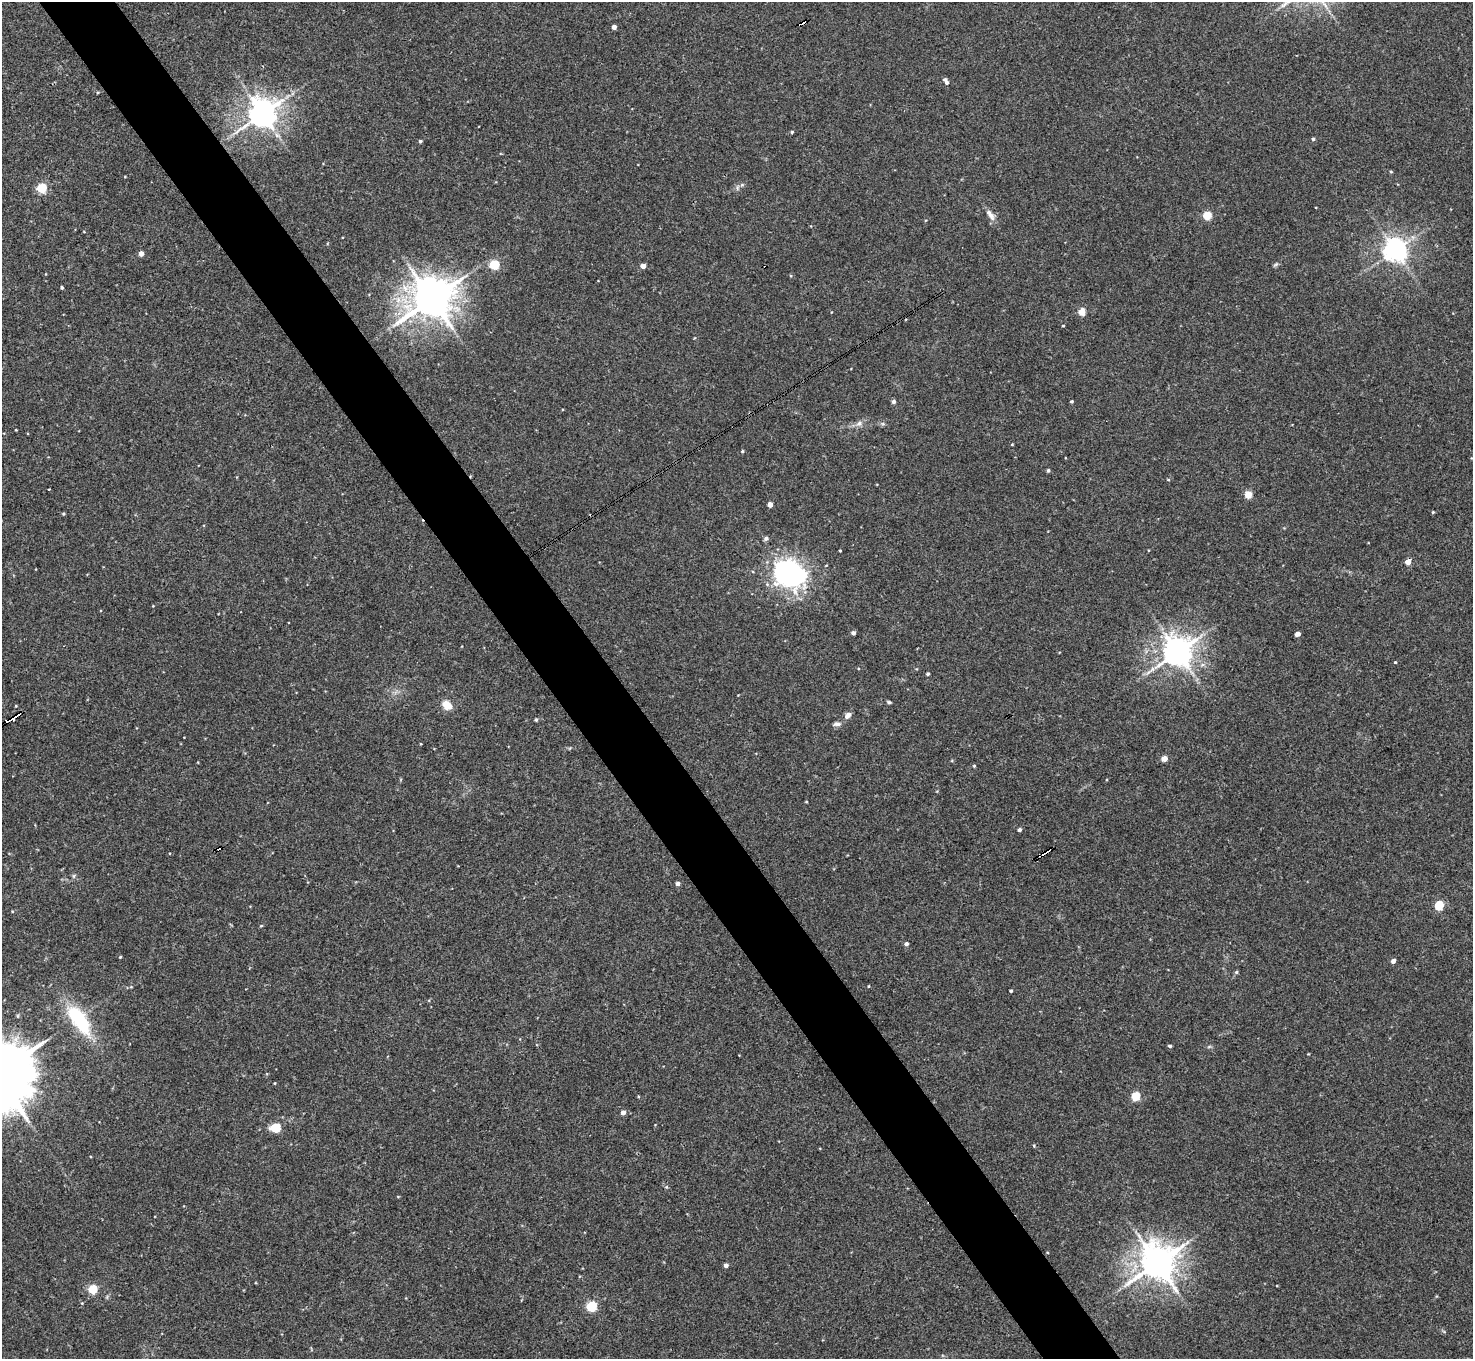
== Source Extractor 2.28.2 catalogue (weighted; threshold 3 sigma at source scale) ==
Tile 11 of 4 x 4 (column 3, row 3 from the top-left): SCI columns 2943-4413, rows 1513-2869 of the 5886 x 5878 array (HDU 1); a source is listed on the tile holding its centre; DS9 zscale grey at full resolution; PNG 1475 x 1361 px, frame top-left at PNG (2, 2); no overlay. Shown black and unused: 5% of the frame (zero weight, under 3 of 4 exposures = <1% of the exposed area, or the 3 px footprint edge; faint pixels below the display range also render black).
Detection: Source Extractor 2.28.2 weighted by HDU 2 'WHT'; one run over the whole footprint, this tile lists its part. Background 0.041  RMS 0.0043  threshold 0.0194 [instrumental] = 3 sigma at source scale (4.5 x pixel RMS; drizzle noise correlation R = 1.50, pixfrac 1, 0.05/0.05 arcsec/px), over >= 5 px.
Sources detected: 73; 3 cosmic-ray / hot-pixel residue — not listed; the other 70 listed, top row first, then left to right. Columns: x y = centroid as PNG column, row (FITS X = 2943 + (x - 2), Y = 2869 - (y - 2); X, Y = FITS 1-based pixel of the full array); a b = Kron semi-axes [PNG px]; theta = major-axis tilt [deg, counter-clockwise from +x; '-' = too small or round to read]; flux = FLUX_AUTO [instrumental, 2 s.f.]
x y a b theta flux
802 23 8 3 31 9.2
614 27 4 4 - 2.3
946 81 8 4 -55 1.6
263 114 9 9 - 500
792 132 4 4 - 0.5
1313 139 4 4 - 0.74
420 141 4 4 - 0.65
42 188 5 5 - 24
990 215 16 7 -56 2.6
1207 215 5 4 - 18
1395 250 7 7 - 350
141 253 4 4 - 2.8
1276 264 6 5 - 0.72
494 265 5 5 - 26
643 266 4 4 - 3.5
62 288 3 3 - 0.59
431 299 15 12 29 900
1082 312 10 9 - 2.7
1063 326 4 2 - 0.35
893 401 4 4 - 1.1
1071 401 4 3 - 0.55
859 423 9 6 22 1.6
1012 444 4 3 - 0.31
742 451 4 3 - 0.5
1048 470 4 3 - 0.79
1168 480 5 3 - 0.39
1248 495 5 4 - 10
770 504 4 4 - 3.7
1433 512 4 4 - 0.42
63 514 4 4 - 0.43
766 538 5 5 - 1.2
840 551 3 2 - 0.39
1408 562 4 4 - 3.8
789 574 17 14 -25 130
853 633 4 4 - 1.4
1297 634 4 4 - 3.4
1177 652 9 8 - 620
1395 662 4 3 - 0.37
927 674 4 4 - 0.67
889 702 5 4 - 0.56
447 705 11 8 -43 5.3
848 715 9 6 51 1.9
14 718 10 4 49 9.8
536 720 4 4 - 0.52
837 724 11 5 7 1.5
1164 759 4 4 - 4.5
974 766 4 4 - 0.42
1019 830 4 4 - 0.85
219 848 4 3 - 3.9
1045 852 11 3 33 3.1
74 876 6 4 90 0.69
677 883 4 4 - 1.4
1439 905 5 5 - 22
261 926 5 3 - 0.39
906 944 4 4 - 1.1
120 957 4 3 - 0.37
1393 961 4 4 - 1.9
1236 972 5 5 - 0.64
869 986 4 2 - 0.28
1011 991 3 3 - 0.51
79 1019 37 15 -54 29
1170 1046 4 3 - 0.71
275 1083 4 3 - 0.3
1135 1096 5 5 - 17
623 1112 4 4 - 2.6
276 1128 5 5 - 24
1157 1263 11 11 - 800
726 1265 4 4 - 1.7
93 1289 5 5 - 18
591 1306 5 5 - 32
Overlapping masked pixels (flux is a lower limit): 4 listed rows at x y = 802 23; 14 718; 219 848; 1045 852